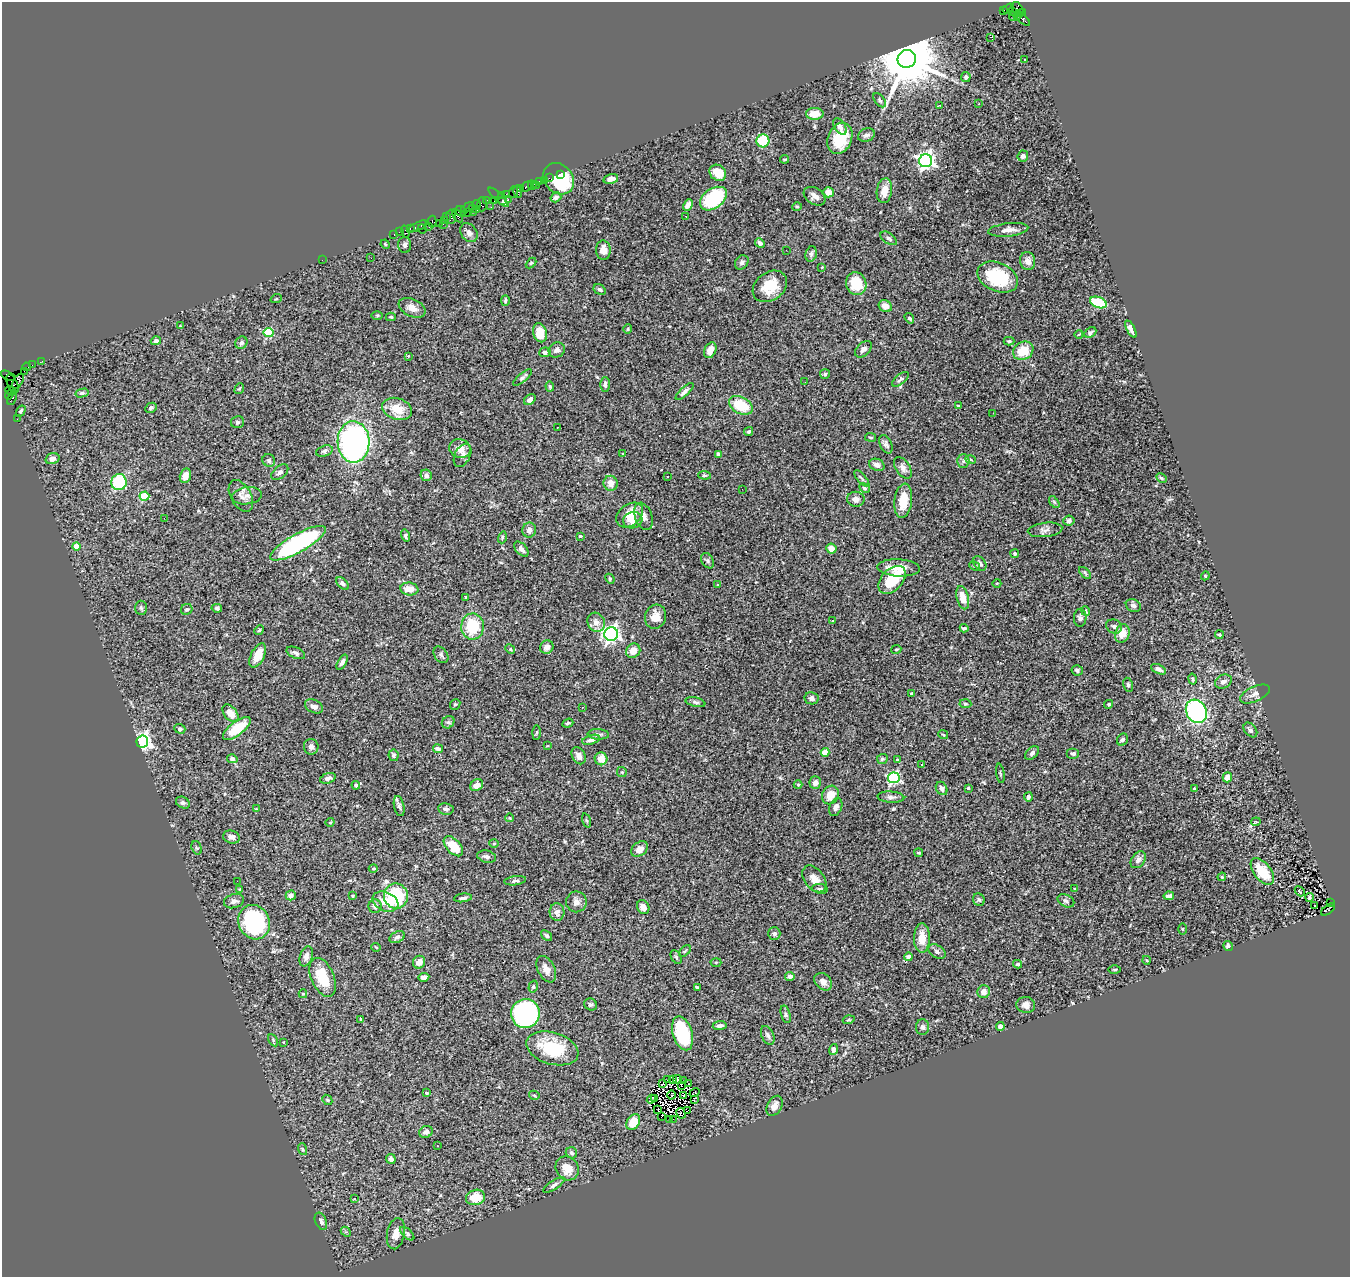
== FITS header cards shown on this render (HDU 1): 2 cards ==
NAXIS1  =                 1348
NAXIS2  =                 1275

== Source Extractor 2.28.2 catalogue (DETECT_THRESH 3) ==
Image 1348 x 1275 px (HDU 1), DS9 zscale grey, 1 PNG px = 1 image px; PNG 1352 x 1279 px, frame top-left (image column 1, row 1275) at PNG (2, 2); each listed source drawn as its Kron ellipse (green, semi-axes under 4 px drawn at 4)
Background 1.38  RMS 0.059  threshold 0.178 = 3 sigma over >= 5 px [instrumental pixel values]
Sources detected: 411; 2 with non-positive FLUX_AUTO (blend fragments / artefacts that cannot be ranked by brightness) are neither listed nor drawn; the other 409 listed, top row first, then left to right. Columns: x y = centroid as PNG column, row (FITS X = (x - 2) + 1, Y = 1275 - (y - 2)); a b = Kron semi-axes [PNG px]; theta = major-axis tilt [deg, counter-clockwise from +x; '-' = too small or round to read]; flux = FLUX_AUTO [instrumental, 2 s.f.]
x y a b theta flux
1008 9 6 3 34 92
1018 9 8 5 -65 450
1003 11 3 2 - 250
1013 11 3 3 - 480
1022 13 3 2 - 160
1018 15 5 3 - 230
1013 16 4 2 - 55
1023 19 8 4 -41 170
991 37 3 2 - 12
907 59 9 8 - 38000
1024 59 3 2 - 3.9
966 77 5 5 - 9.9
880 100 8 5 -54 7.1
979 104 3 3 - 4.3
939 105 3 2 - 4.3
815 114 9 6 1 59
840 126 9 5 -58 20
866 135 9 6 21 13
840 138 16 12 68 120
763 141 6 6 - 190
1023 156 5 5 - 11
785 159 4 3 - 4
926 161 6 6 - 1500
718 173 9 7 -42 52
560 174 3 3 - 38
549 178 2 2 - 36
559 179 17 14 -48 230
611 179 7 5 13 19
544 180 2 2 - 13
539 181 3 3 - 140
532 185 4 2 - 37
536 185 2 2 - 24
526 187 7 3 36 160
521 188 3 3 - 39
884 191 13 7 81 44
514 192 6 2 72 180
517 192 6 3 -78 220
828 192 5 5 - 27
506 194 3 2 - 70
501 195 3 2 - 72
815 196 12 8 -33 23
498 197 13 3 -44 40
556 197 5 4 - 11
713 199 15 9 35 290
487 200 4 2 - 29
508 200 3 3 - 220
494 201 3 2 - 180
502 201 3 3 - 120
477 204 4 2 - 39
482 204 7 5 88 290
688 205 6 4 63 22
468 207 7 2 28 300
491 207 2 2 - 19
797 207 5 3 - 4.1
472 209 4 3 - 240
476 209 4 3 - 78
461 211 6 5 - 350
467 212 2 2 - 64
473 212 4 2 - 250
446 216 4 3 - 57
458 216 7 4 -57 270
686 216 2 2 - 11
451 217 7 5 -87 570
444 220 3 2 - 46
432 222 6 2 -90 74
439 223 2 2 - 47
443 224 2 2 - 26
418 226 10 3 25 230
429 227 3 2 - 120
410 229 4 2 - 120
422 229 5 3 - 30
1008 230 20 6 6 28
400 232 3 2 - 65
405 232 6 3 -73 92
469 233 10 7 -53 17
394 234 3 2 - 120
889 238 9 5 -35 10
760 243 5 4 - 11
385 244 5 3 - 3.6
405 245 8 6 -87 10
603 250 10 7 -85 36
786 250 2 2 - 4
811 254 8 5 76 10
371 258 2 2 - 3.3
322 260 2 2 - 5.6
1028 261 9 7 -79 26
742 262 8 6 51 11
531 263 6 4 44 4.6
822 267 4 4 - 3.7
998 277 21 14 -23 220
856 284 11 10 - 120
770 286 19 14 36 90
600 290 6 4 -32 7.5
276 299 6 3 18 3.6
505 301 5 4 - 6.1
1098 302 9 5 -20 190
885 306 7 5 -31 28
412 308 14 8 -25 31
377 315 5 3 - 4.2
391 317 5 4 - 4.9
909 318 6 4 -54 7.9
180 326 4 4 - 3.1
628 329 5 4 - 4.3
1131 329 9 4 -62 17
1090 332 6 4 28 8.4
269 333 5 4 - 240
540 333 9 7 -75 69
1079 334 4 2 - 3.1
156 341 5 4 - 9
1009 341 5 4 - 6.2
241 343 6 5 - 9.2
863 349 10 6 43 14
557 350 8 7 - 15
710 350 8 5 65 35
1023 351 10 9 - 77
545 352 6 5 - 11
408 356 3 3 - 3.3
42 361 2 2 - 33
32 365 2 2 - 24
27 367 4 3 - 86
24 371 2 2 - 27
825 374 5 5 - 7.4
8 376 8 3 -24 220
522 378 11 4 40 10
900 379 10 4 39 8.8
18 381 8 4 60 490
805 382 3 2 - 3.7
12 384 10 5 -65 600
605 384 7 4 -89 10
550 386 5 3 - 5
239 389 5 4 - 5.4
11 391 6 4 -26 200
685 392 11 4 43 16
82 393 7 4 13 8
9 395 4 2 - 93
12 398 8 4 69 250
530 400 6 5 - 14
741 405 13 8 -28 130
958 406 3 3 - 5
151 408 6 5 - 8.1
397 409 15 10 -19 74
21 411 6 4 59 6.8
993 413 2 2 - 4.5
17 419 3 2 - 4
238 422 7 6 - 8.7
557 427 3 2 - 5.2
749 432 5 4 - 6.4
871 437 5 3 - 3.8
353 442 20 16 -88 1100
886 444 10 6 -64 13
460 448 11 9 -22 35
324 451 9 5 17 9.4
623 454 4 2 - 2.4
718 454 4 3 - 9.2
462 455 12 7 63 17
52 459 7 5 17 16
269 460 6 6 - 11
971 460 5 3 - 4.8
963 461 6 6 - 9.1
877 465 8 6 -23 22
903 468 12 7 -57 19
280 472 10 6 40 12
426 475 6 5 - 13
704 475 6 4 -5 5.4
185 476 7 5 76 31
667 476 2 2 - 3.1
1161 478 5 3 - 5.6
862 479 10 3 -50 6.7
119 482 8 7 - 230
610 483 7 7 - 30
864 488 6 4 -28 6.5
742 489 2 2 - 6.1
144 496 5 4 - 190
241 496 17 10 -60 28
247 496 15 8 7 26
856 499 8 7 - 22
903 501 17 8 82 73
1054 502 7 3 -53 4.8
630 515 15 10 39 58
644 516 14 8 -70 21
164 518 2 2 - 22
633 520 10 8 17 34
1069 521 6 5 - 9
529 530 7 7 - 18
1045 530 17 7 6 20
405 536 6 4 -73 7.9
580 536 3 3 - 4.4
502 537 6 3 73 4.7
298 543 31 9 29 630
76 546 4 4 - 69
521 549 9 5 -49 14
831 549 5 5 - 27
1015 554 4 4 - 5.6
708 561 8 5 -60 9.5
980 564 8 5 -52 12
975 566 5 3 - 4.2
899 568 21 8 -3 69
1085 573 7 4 -46 7.1
1205 576 4 3 - 3.4
610 579 5 4 - 4.9
892 580 16 10 47 140
997 583 4 3 - 2.8
342 584 7 4 -45 12
717 584 3 3 - 3.6
409 589 9 6 -7 41
466 597 4 2 - 3.3
963 598 12 6 -76 51
1133 605 8 6 -26 12
141 608 7 6 - 7.8
217 608 5 4 - 7.2
187 609 6 5 - 7.4
1086 611 5 3 - 4.2
655 617 12 10 73 43
1080 618 9 6 87 12
832 621 3 3 - 3.6
596 622 10 8 -64 26
473 626 13 11 89 150
1114 626 8 6 -27 12
964 628 4 3 - 6
259 630 5 4 - 5
611 634 7 6 - 1400
1122 634 9 7 72 45
1219 635 4 4 - 5.4
547 647 7 6 - 22
510 649 5 4 - 4.7
896 649 5 2 - 3.6
633 651 7 6 - 37
296 653 10 5 -23 11
258 655 13 6 63 61
441 655 9 6 -55 11
342 662 8 4 59 12
1159 669 8 4 -24 16
1077 670 5 5 - 9.8
1193 679 5 4 - 6.7
1223 682 9 6 27 18
1128 685 7 5 -80 7.5
911 693 4 3 - 4.9
1255 694 16 7 25 22
812 698 7 6 - 15
695 702 10 4 -13 10
455 704 5 5 - 6.6
965 704 6 4 -3 6.1
1109 704 5 4 - 4.7
314 706 9 6 -25 22
582 707 3 2 - 5.7
1196 711 12 10 -60 600
230 713 10 6 -50 48
448 722 7 5 43 8.4
568 723 5 3 - 6.6
237 728 16 6 37 120
180 729 6 5 - 8
1250 730 8 5 -50 13
536 732 7 3 89 5
598 734 11 5 -3 12
943 734 5 3 - 3.6
591 740 9 4 15 14
1122 740 6 5 - 10
142 742 6 6 - 1800
547 746 3 2 - 2.7
311 747 8 7 - 14
438 749 5 3 - 10
825 752 4 4 - 74
1032 753 8 5 46 13
1073 754 6 5 - 8.5
393 755 6 5 - 9.6
579 756 9 6 -62 18
232 759 5 4 - 9.2
601 759 6 6 - 44
882 759 5 5 - 7.1
898 760 3 3 - 7.4
922 765 3 2 - 4.4
622 772 5 5 - 5.7
1000 773 10 3 -80 4.8
1227 777 5 4 - 34
328 778 8 5 19 15
894 778 6 5 - 630
815 783 6 6 - 21
356 785 4 4 - 6.2
477 785 7 5 35 30
798 785 4 4 - 4.1
942 788 7 5 -62 13
968 788 4 4 - 5.1
1194 788 4 3 - 6.1
830 795 9 8 - 52
891 797 13 5 -4 14
1028 797 4 4 - 10
183 803 7 5 -30 9.7
399 806 10 5 -79 11
836 807 9 6 69 13
256 809 4 4 - 3.2
446 809 7 6 - 13
510 818 4 2 - 2.7
586 820 7 3 -71 4.5
330 822 4 3 - 4.1
1256 822 5 4 - 3.7
231 837 8 6 -14 15
494 844 5 3 - 3.7
453 846 12 7 -47 91
197 848 7 5 -71 5.6
639 849 9 6 36 25
919 853 4 3 - 4.5
486 857 9 6 -14 15
1138 860 9 6 54 18
373 869 4 4 - 5.7
1262 872 15 8 -52 110
1222 877 4 4 - 4.5
814 879 15 9 -52 34
237 881 2 2 - 6.2
515 881 11 4 7 11
239 889 3 3 - 4.8
820 889 8 5 -8 8.3
1075 889 4 3 - 5.1
1300 891 6 3 -47 79
291 895 5 5 - 16
353 896 3 3 - 4.6
396 896 12 12 - 240
1169 896 5 4 - 17
1309 897 4 2 - 4.7
463 898 9 4 7 12
979 900 6 5 - 8
234 901 10 7 18 15
385 901 13 9 -23 51
1066 901 9 6 -27 11
576 902 10 10 - 21
1330 903 2 2 - 48
375 906 6 6 - 15
1315 906 3 2 - 6.6
643 907 7 6 - 28
1328 910 8 4 38 390
557 912 9 7 -88 17
254 922 17 15 -63 360
1182 929 5 3 - 3.8
774 934 6 6 - 9
546 936 6 4 -40 8.4
397 937 8 5 25 10
922 938 15 8 89 54
1228 946 5 5 - 9.2
376 947 5 2 - 3.3
685 951 7 4 44 6
937 952 9 6 -34 13
306 956 10 6 72 19
676 957 7 5 -60 6.6
908 957 4 4 - 27
1146 960 4 3 - 3.2
419 962 6 6 - 30
716 962 5 3 - 4.3
1018 964 4 3 - 7.7
546 969 14 8 -63 31
1114 969 6 3 0 4.3
790 976 5 4 - 16
323 977 20 11 -66 110
424 977 5 4 - 19
823 982 10 7 -45 22
533 987 6 4 73 5.5
697 987 4 2 - 4.7
984 992 6 6 - 20
303 994 4 3 - 4.2
590 1004 6 5 - 7.4
1026 1005 9 8 - 20
525 1014 14 14 - 740
786 1014 9 4 -73 8.6
361 1020 4 3 - 7.1
849 1020 6 3 18 4.3
720 1025 7 3 6 13
923 1027 7 6 - 9.4
1000 1027 4 4 - 15
683 1033 17 9 -73 230
768 1035 10 6 -66 12
273 1040 7 4 -61 5.4
283 1042 3 2 - 2.5
552 1048 27 16 -17 180
833 1049 5 4 - 14
673 1079 2 2 - 4.4
677 1079 4 2 - 6.3
667 1080 3 2 - 3.8
683 1081 3 2 - 4.8
663 1084 4 2 - 0.96
689 1084 3 2 - 5
681 1085 3 2 - 2.9
426 1093 4 3 - 4.5
695 1093 5 2 - 4
534 1095 5 4 - 5.7
671 1095 4 2 - 3.2
684 1096 3 2 - 5.6
655 1098 4 2 - 0.073
651 1099 4 2 - 5.2
694 1099 3 2 - 1.9
327 1100 5 4 - 4.9
774 1106 11 7 60 23
658 1109 3 2 - 1.1
688 1110 2 2 - 10
681 1113 5 2 - 4.1
661 1117 2 2 - 9
670 1119 2 2 - 2.4
673 1119 2 2 - 1.6
633 1122 8 6 54 73
426 1132 7 5 23 12
437 1146 3 2 - 4.7
302 1149 6 4 -71 5.5
571 1153 6 5 - 9
391 1159 5 4 - 13
567 1168 12 11 - 54
554 1185 12 4 33 13
475 1197 9 7 18 81
354 1198 3 2 - 7.1
321 1221 9 5 -66 12
346 1232 6 4 -42 5.4
396 1234 16 9 80 38
407 1234 8 4 -43 7.4
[2 non-positive-flux detections neither listed nor drawn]